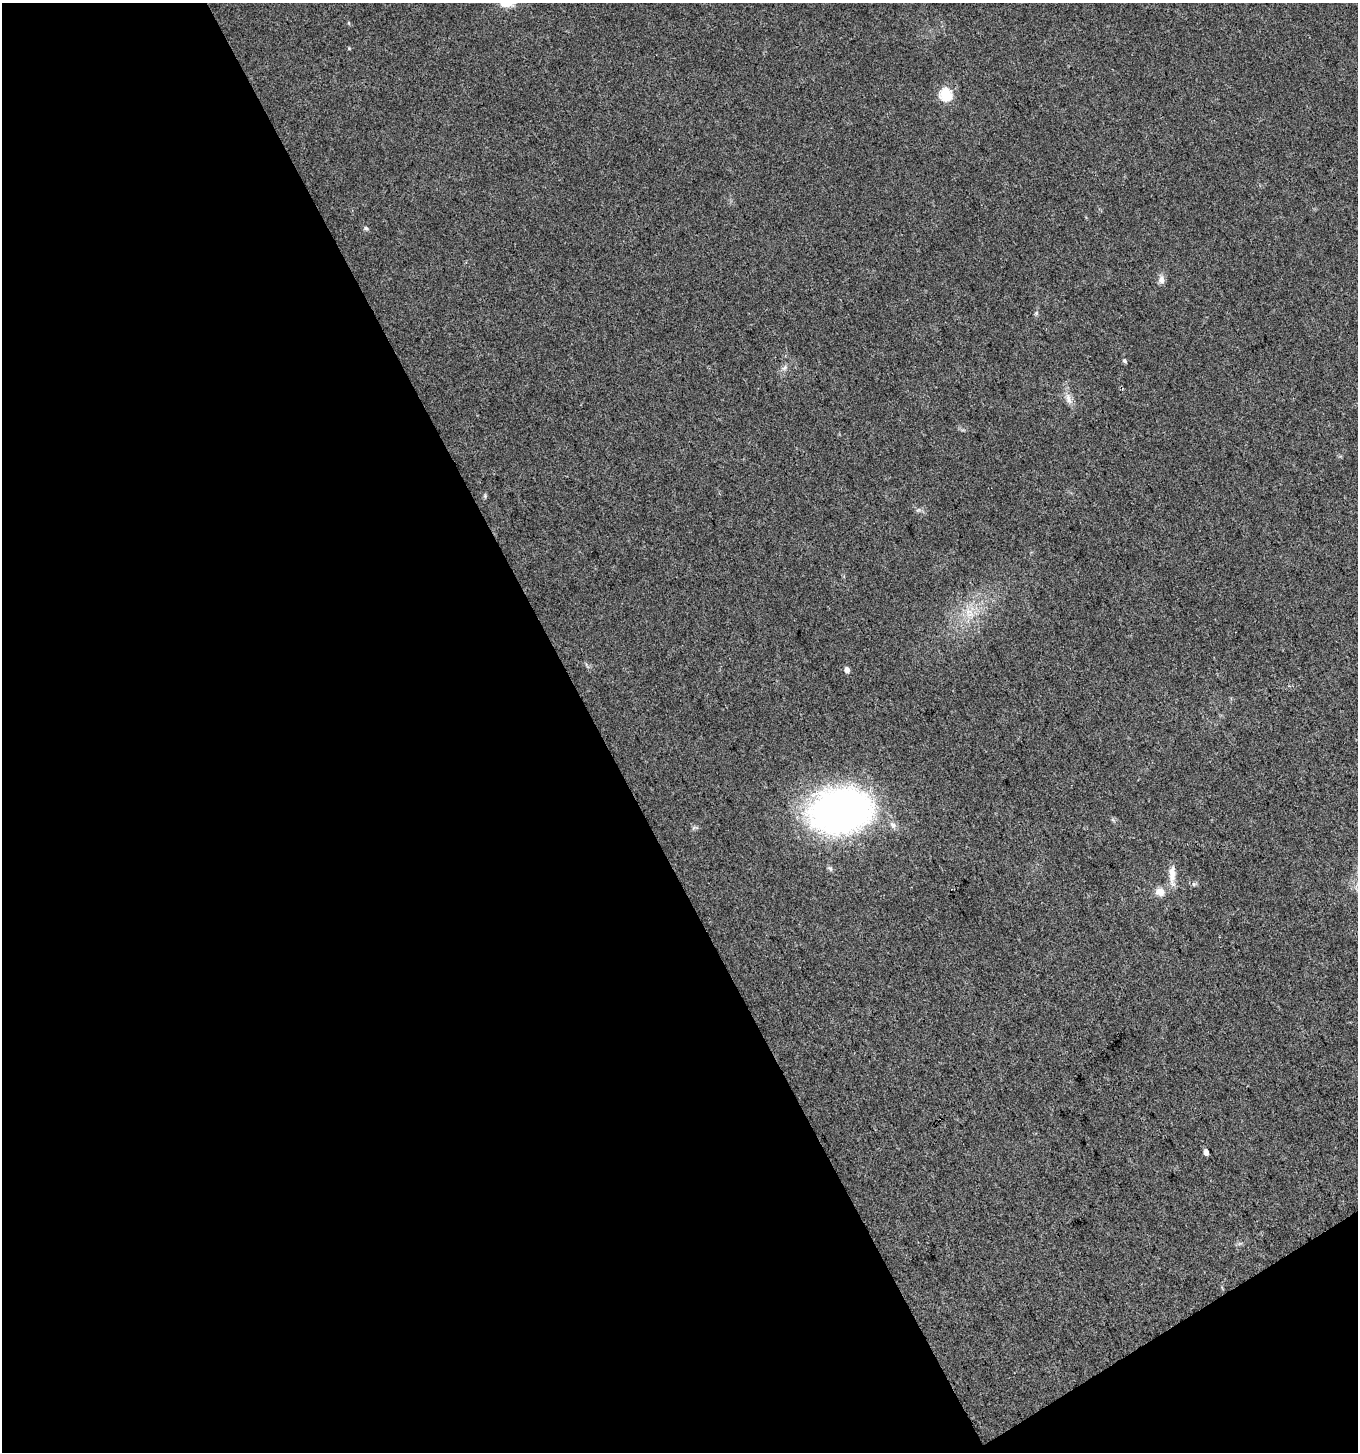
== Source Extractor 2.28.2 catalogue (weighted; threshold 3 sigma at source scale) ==
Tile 3 of 2 x 2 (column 1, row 2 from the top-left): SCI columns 63-1418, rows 3-1452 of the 2855 x 2902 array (HDU 1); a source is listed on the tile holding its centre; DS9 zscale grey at full resolution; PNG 1360 x 1454 px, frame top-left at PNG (2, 3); no overlay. Shown black and unused: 46% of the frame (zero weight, under 3 of 4 exposures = <1% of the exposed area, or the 3 px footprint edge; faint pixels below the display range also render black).
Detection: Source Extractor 2.28.2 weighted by HDU 2 'WHT'; one run over the whole footprint, this tile lists its part. Background 0.0231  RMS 0.0045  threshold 0.0201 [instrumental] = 3 sigma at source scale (4.5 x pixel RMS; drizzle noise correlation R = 1.50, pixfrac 1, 0.0396/0.0396 arcsec/px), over >= 5 px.
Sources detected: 15; all 15 listed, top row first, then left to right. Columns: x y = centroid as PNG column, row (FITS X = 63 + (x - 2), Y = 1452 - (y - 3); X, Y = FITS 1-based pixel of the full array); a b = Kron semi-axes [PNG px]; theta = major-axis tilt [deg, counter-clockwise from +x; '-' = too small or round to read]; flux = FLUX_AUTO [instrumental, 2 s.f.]
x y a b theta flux
507 3 15 8 0 8.4
349 23 5 3 - 0.44
946 94 6 6 - 42
366 228 6 5 - 0.84
1161 280 10 8 -78 2.2
1124 361 6 4 -49 0.86
785 367 6 6 - 1.2
1068 399 18 7 -72 3.2
969 611 14 6 -19 3.5
847 670 6 5 - 2.2
841 811 67 47 8 170
830 869 8 5 -62 0.97
1172 874 25 8 89 4.8
1160 892 11 10 - 3.8
1206 1152 5 4 - 3.2
Isophote crosses this tile's border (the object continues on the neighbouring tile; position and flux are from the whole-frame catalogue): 1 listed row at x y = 507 3
Unlisted compact peaks at least as high as the median listed source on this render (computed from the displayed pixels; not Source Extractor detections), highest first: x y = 349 48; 485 496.